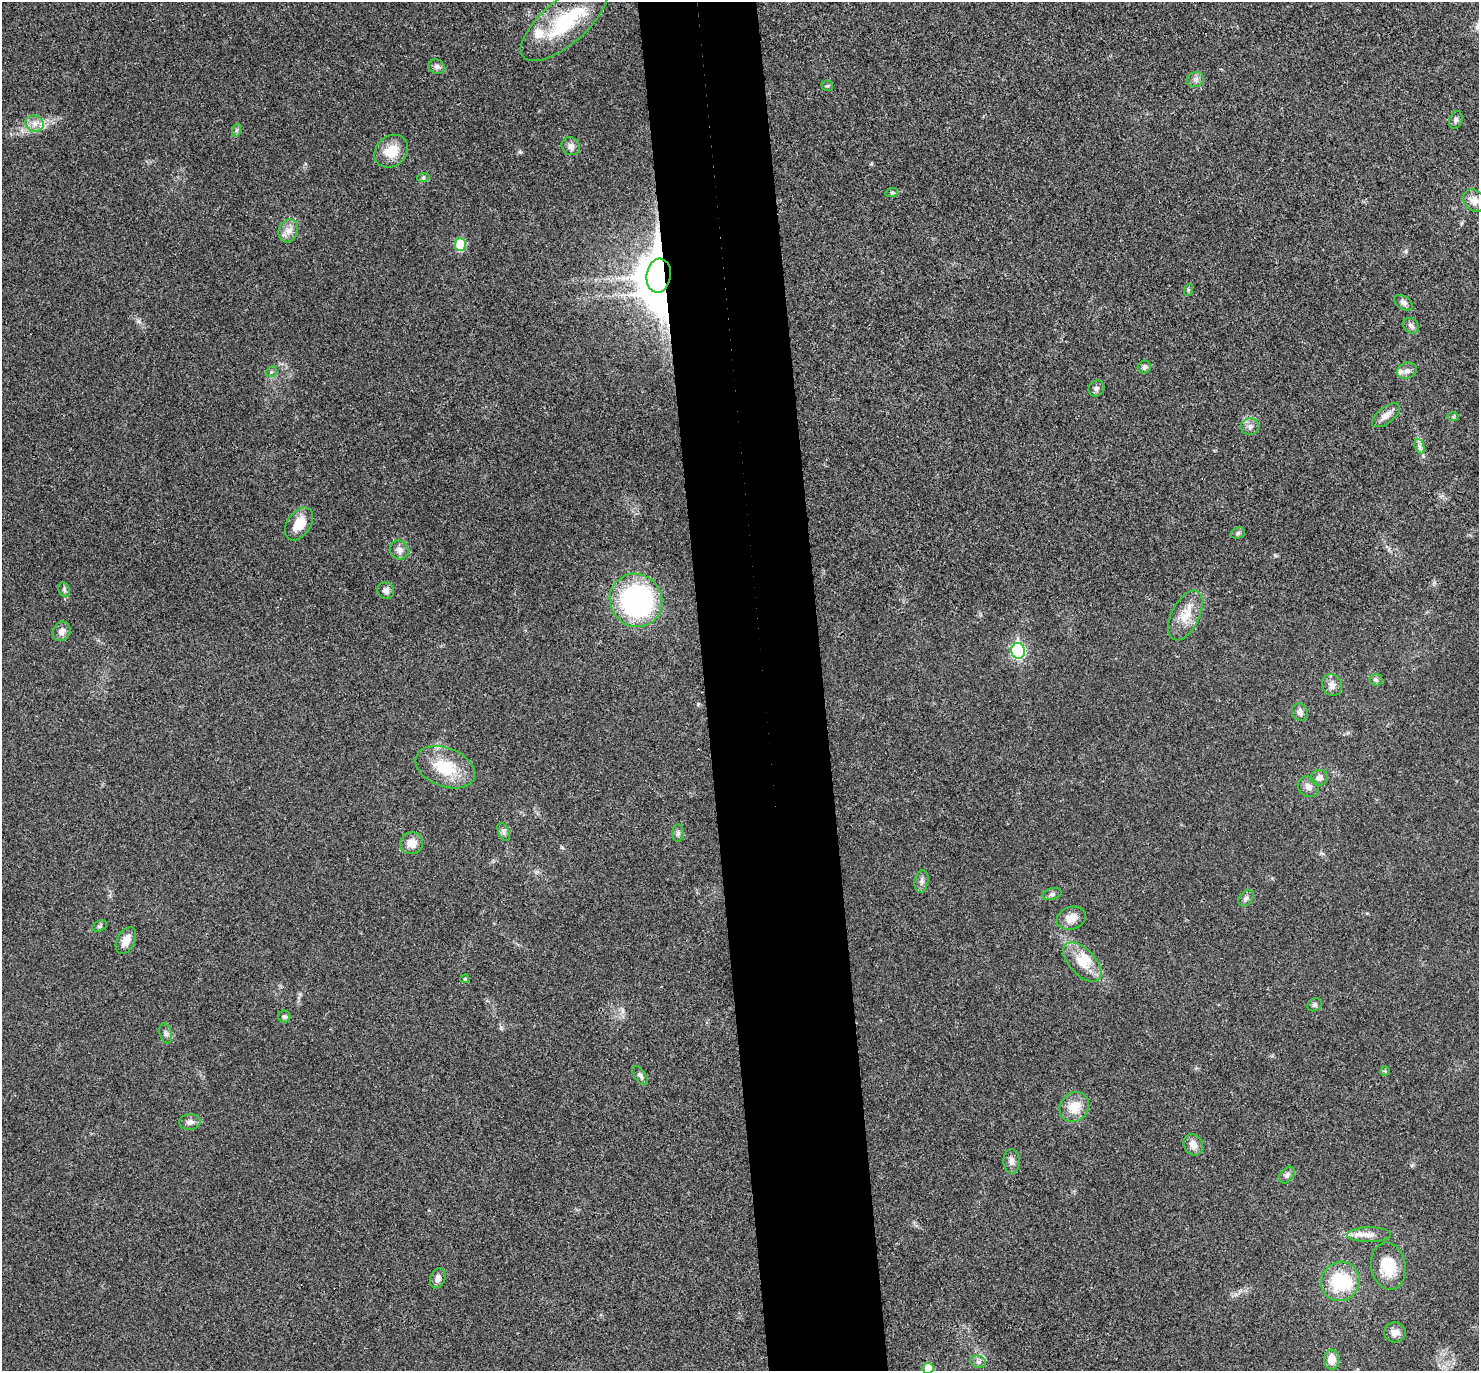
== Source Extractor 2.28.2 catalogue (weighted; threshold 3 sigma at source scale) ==
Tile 5 of 3 x 3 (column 2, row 2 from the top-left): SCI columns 1533-3009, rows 1507-2875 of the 4544 x 4475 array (HDU 1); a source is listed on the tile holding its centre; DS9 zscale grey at full resolution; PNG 1481 x 1373 px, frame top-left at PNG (2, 2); each listed source drawn as its Kron ellipse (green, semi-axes under 4 px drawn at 4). Shown black and unused: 8% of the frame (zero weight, under 3 of 4 exposures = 6% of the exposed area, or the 3 px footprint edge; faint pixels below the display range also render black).
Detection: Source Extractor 2.28.2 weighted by HDU 2 'WHT'; one run over the whole footprint, this tile lists its part. Background 0.0216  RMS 0.0058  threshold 0.0262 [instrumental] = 3 sigma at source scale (4.5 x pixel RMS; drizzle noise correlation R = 1.50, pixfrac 1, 0.05/0.05 arcsec/px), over >= 5 px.
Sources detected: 76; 3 inside a brighter object's white glare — neither listed nor drawn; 3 inside a brighter listed object's ellipse — not listed separately; the other 70 listed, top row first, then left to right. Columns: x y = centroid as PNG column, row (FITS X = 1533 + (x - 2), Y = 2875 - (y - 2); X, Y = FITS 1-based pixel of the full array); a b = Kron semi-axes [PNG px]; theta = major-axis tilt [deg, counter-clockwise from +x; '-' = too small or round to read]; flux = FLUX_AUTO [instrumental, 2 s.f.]
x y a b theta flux
564 22 54 22 40 44
437 67 8 7 - 2.4
1195 79 8 7 - 2.3
827 86 6 5 - 0.86
1456 120 9 6 70 1.6
34 124 9 8 - 3.8
237 130 7 4 70 1.1
571 146 9 8 - 3.2
391 151 18 15 41 13
423 178 6 4 19 0.87
892 192 6 4 18 0.81
1474 201 12 10 -42 5
288 231 12 9 67 4.5
460 244 6 5 - 27
659 276 17 12 82 1400
1188 290 6 4 73 0.72
1403 303 10 6 -35 2.2
1411 326 8 7 - 2.1
1144 367 6 6 - 1.8
1407 371 10 8 16 2.7
271 372 6 4 44 0.97
1096 388 8 7 - 1.8
1386 415 16 8 38 4.2
1453 417 6 4 -1 0.76
1250 427 9 8 - 2.7
1419 446 7 4 -72 1.7
299 524 18 11 55 11
1238 533 7 5 18 1.2
399 550 10 9 - 3.2
64 590 7 5 -70 1.3
386 591 9 8 - 2.8
636 600 27 26 - 110
1185 615 27 14 64 11
62 631 10 8 63 3.6
1018 651 8 7 - 92
1376 680 6 6 - 1.1
1332 685 11 10 - 3.7
1300 712 9 7 -66 2.4
445 767 31 19 -21 23
1319 778 8 7 - 2.8
1308 787 11 9 -43 3.5
504 832 10 5 -67 1.8
678 833 9 5 -90 1.4
412 843 11 11 - 6.6
921 881 11 6 80 2.5
1052 894 9 5 15 1.6
1246 898 9 6 52 1.9
1071 918 15 11 18 6.8
100 926 8 5 25 1.1
126 940 14 8 63 6.4
1082 962 24 13 -46 12
465 979 4 4 - 0.91
1314 1005 8 6 32 1.3
284 1017 6 6 - 1.3
166 1033 10 6 -73 1.8
1385 1071 5 5 - 0.68
640 1075 11 5 -53 1.8
1074 1107 16 13 47 11
190 1122 10 8 7 2.8
1193 1145 11 9 -59 4.4
1012 1161 12 8 -86 3.1
1287 1175 9 6 52 1.9
1369 1235 22 7 0 5.4
1388 1266 24 17 -79 17
438 1278 10 7 71 3.1
1340 1281 20 19 - 31
1395 1332 11 10 - 3.8
1332 1360 10 7 -89 7.9
978 1362 8 6 -21 1.8
928 1368 5 5 - 12
Overlapping masked pixels (flux is a lower limit): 1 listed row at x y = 659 276
Isophote crosses this tile's border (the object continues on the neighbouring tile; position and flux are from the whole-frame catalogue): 1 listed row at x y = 928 1368
Unlisted compact peaks at least as high as the median listed source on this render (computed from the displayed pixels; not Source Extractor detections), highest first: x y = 520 152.